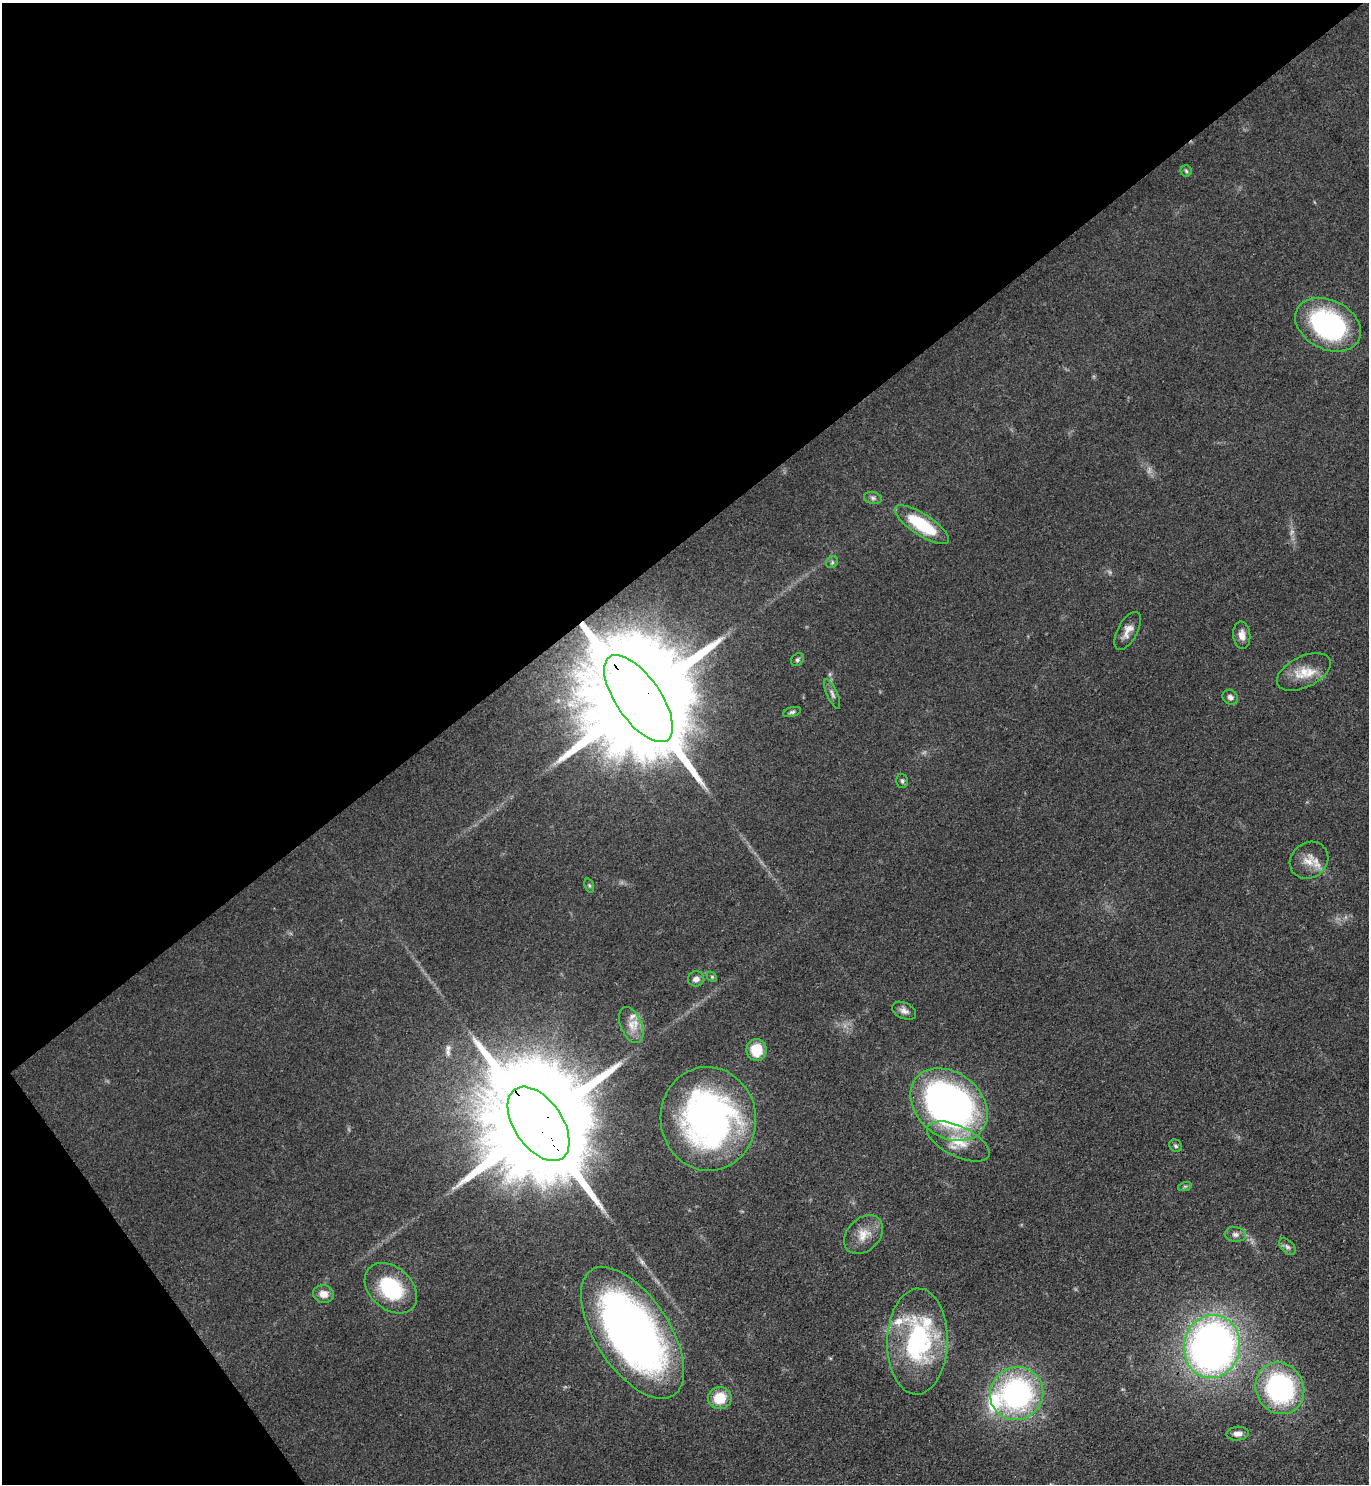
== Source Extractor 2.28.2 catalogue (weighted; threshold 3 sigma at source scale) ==
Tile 5 of 4 x 4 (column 1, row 2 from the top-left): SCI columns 157-1523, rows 2966-4447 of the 5924 x 5929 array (HDU 1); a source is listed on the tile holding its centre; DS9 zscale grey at full resolution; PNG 1371 x 1486 px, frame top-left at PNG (2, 3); each listed source drawn as its Kron ellipse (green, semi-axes under 4 px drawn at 4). Shown black and unused: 39% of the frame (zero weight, under 3 of 4 exposures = <1% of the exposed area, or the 3 px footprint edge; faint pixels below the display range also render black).
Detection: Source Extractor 2.28.2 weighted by HDU 2 'WHT'; one run over the whole footprint, this tile lists its part. Background 0.0759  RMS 0.0061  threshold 0.0275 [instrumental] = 3 sigma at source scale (4.5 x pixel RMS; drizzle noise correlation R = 1.50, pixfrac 1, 0.05/0.05 arcsec/px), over >= 5 px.
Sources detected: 47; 3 too faint to see at this stretch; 1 inside a brighter object's white glare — neither listed nor drawn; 4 inside a brighter listed object's ellipse — not listed separately; the other 39 listed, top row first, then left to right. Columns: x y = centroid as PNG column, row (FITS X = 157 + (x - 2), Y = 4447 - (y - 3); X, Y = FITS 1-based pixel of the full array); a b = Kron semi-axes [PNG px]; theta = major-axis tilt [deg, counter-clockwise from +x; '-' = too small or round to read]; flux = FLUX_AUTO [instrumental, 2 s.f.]
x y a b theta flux
1186 171 5 5 - 1.1
1328 325 35 24 -27 110
873 498 9 6 -10 1.8
922 525 31 10 -33 36
832 562 6 5 - 1.1
1128 631 21 10 62 6
1242 635 13 8 -85 4.9
797 660 7 5 45 1.3
1304 672 29 15 26 15
832 694 16 5 -66 2.4
1230 697 8 7 - 2.4
638 699 51 22 -55 32000
792 712 9 4 16 1.5
902 781 7 6 - 1.4
1309 860 20 17 36 10
589 886 7 4 -71 1
712 977 6 4 -46 0.8
696 979 8 7 - 3.5
904 1011 13 8 -26 3.3
631 1025 19 10 -67 8.2
756 1050 11 10 - 16
949 1105 42 32 -38 270
708 1119 52 47 -84 210
539 1124 42 24 -56 27000
958 1141 34 15 -26 18
1176 1146 7 6 - 1.4
1185 1186 7 4 19 1.1
1235 1234 11 7 -7 2.8
864 1235 22 16 45 11
1287 1247 10 6 -44 2.1
391 1288 30 21 -41 43
323 1294 11 9 -10 5.8
632 1333 75 37 -57 410
917 1341 53 30 89 90
1212 1346 32 28 78 390
1280 1388 26 23 -61 110
1017 1393 27 26 - 140
720 1398 12 11 - 15
1238 1434 11 7 4 3.7
Overlapping masked pixels (flux is a lower limit): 2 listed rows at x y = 638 699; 539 1124